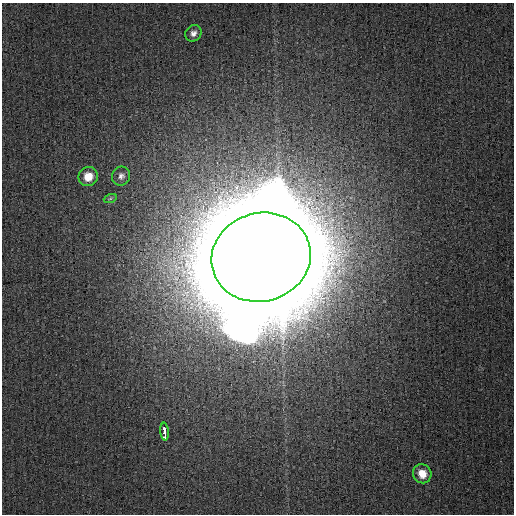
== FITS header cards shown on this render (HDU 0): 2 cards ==
NAXIS1  =                  512
NAXIS2  =                  512

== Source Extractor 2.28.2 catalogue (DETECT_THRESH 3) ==
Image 512 x 512 px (HDU 0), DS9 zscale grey, 1 PNG px = 1 image px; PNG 516 x 516 px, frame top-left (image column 1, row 512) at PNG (2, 3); each listed source drawn as its Kron ellipse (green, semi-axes under 4 px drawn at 4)
Background 4.56e-04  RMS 0.0011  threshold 0.00321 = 3 sigma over >= 5 px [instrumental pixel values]
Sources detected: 7; all 7 listed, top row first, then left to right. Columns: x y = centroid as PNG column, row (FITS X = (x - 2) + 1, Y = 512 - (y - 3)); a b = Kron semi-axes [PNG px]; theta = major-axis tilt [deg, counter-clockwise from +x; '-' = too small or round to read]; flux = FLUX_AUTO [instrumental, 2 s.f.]
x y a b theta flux
193 33 9 7 45 0.34
88 176 10 9 - 1.1
121 176 9 9 - 0.33
110 199 7 4 19 0.12
261 257 50 44 16 7100
165 432 9 3 -85 7
422 474 10 9 - 0.88